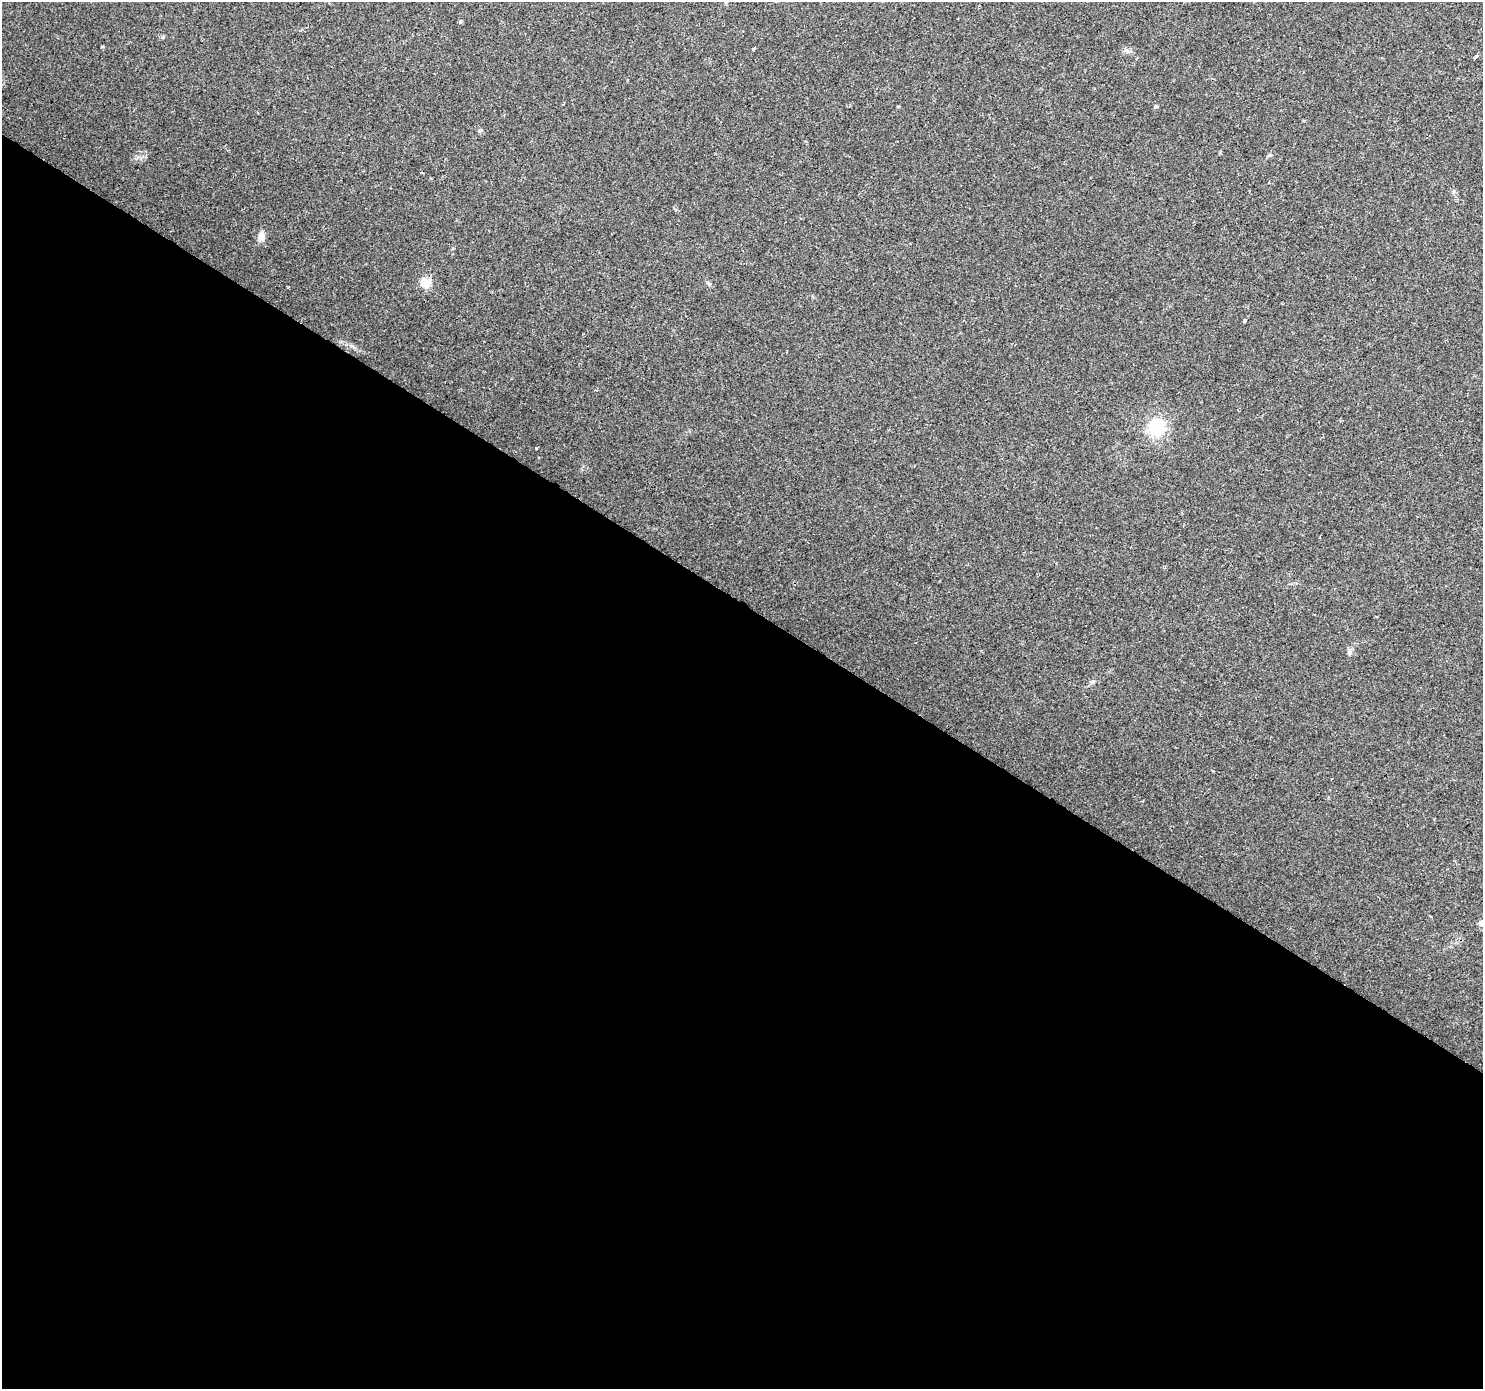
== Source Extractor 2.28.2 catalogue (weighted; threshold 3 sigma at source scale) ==
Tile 14 of 4 x 4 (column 2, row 4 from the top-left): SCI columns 1486-2966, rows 251-1637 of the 5927 x 5983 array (HDU 1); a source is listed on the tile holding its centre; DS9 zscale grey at full resolution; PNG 1485 x 1391 px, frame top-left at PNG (2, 2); no overlay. Shown black and unused: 57% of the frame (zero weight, under 2 of 3 exposures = <1% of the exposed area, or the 3 px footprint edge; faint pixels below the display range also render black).
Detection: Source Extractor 2.28.2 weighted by HDU 2 'WHT'; one run over the whole footprint, this tile lists its part. Background 0.0516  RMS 0.0052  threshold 0.0234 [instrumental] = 3 sigma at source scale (4.5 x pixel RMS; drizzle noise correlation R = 1.50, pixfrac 1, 0.0396/0.0396 arcsec/px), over >= 5 px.
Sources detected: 22; all 22 listed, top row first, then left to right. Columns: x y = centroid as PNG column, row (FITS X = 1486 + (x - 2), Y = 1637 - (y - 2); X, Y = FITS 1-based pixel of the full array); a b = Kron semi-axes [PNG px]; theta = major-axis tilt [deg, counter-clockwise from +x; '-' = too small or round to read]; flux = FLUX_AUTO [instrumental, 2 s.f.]
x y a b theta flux
461 22 3 3 - 27
1126 50 7 4 -18 1.1
1476 56 5 3 - 2.2
563 104 3 2 - 0.61
898 107 3 3 - 2.3
1156 107 5 4 - 0.7
258 113 2 2 - 0.53
480 131 6 5 - 0.8
1269 155 6 5 - 0.84
422 173 4 2 - 0.52
431 178 3 2 - 0.44
262 237 12 9 -86 3.2
426 282 5 5 - 29
1244 321 3 3 - 8.3
596 390 4 3 - 1.1
1157 427 18 16 -77 22
536 448 3 3 - 2.4
1320 537 3 3 - 0.91
1349 652 11 4 84 1.3
1092 681 8 4 0 0.9
1213 771 3 2 - 0.63
1482 923 5 5 - 4.1
Isophote crosses this tile's border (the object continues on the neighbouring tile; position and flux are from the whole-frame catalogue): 1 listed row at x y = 1482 923
Unlisted compact peaks at least as high as the median listed source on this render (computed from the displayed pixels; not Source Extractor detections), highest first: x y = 709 284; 753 49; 102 47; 163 37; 354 347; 138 157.